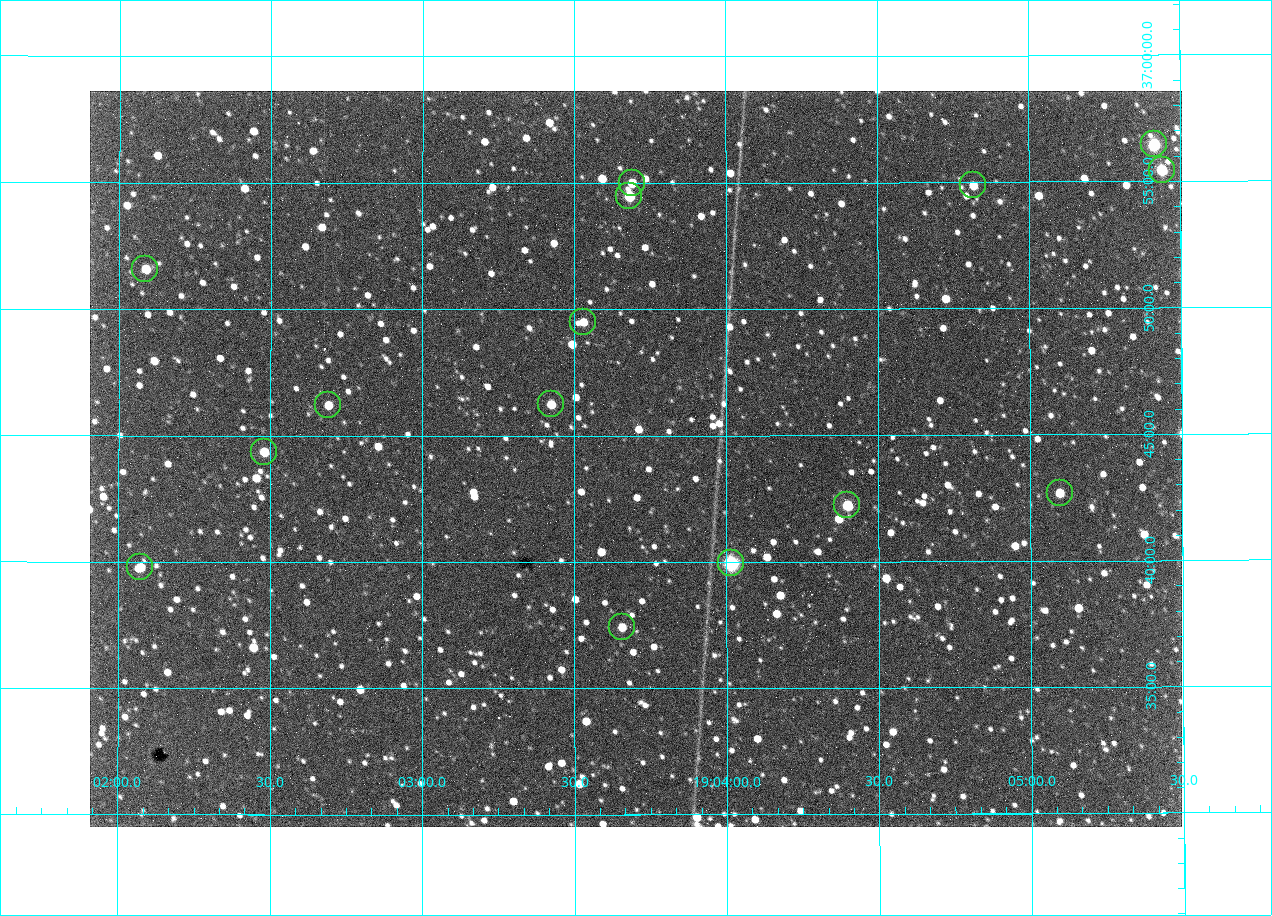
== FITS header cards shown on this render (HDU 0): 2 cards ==
NAXIS1  =                 1092 /fastest changing axis
NAXIS2  =                  736 /next to fastest changing axis

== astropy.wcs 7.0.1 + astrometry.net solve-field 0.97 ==
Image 1092 x 736 px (HDU 0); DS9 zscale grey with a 90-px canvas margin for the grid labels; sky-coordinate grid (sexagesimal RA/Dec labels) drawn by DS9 from the SOLVED WCS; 15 Tycho-2 reference stars matched to detected sources circled (green)
Header WCS: none
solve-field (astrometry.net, Tycho-2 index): SOLVED blind (the file carries no WCS)
Solved WCS: RA---TAN-SIP/DEC--TAN-SIP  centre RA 19:03:42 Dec +36:44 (285.93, +36.73 deg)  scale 2.37 arcsec/px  FOV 43.2' x 29.1'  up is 0 deg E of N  parity flipped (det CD > 0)
(file carries no celestial WCS; the grid is the blind solution)
Tycho-2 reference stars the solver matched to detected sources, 15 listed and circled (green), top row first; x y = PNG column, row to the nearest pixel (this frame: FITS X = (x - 90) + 1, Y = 736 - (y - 91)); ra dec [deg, ICRS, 3 dp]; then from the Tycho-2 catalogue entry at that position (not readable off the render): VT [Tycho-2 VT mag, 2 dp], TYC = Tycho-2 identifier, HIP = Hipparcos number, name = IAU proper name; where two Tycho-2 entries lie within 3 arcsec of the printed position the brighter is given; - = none
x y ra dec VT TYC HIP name
1154 144 286.353 +36.941 8.32 2652-644-1 93748 -
1162 170 286.360 +36.924 9.83 2652-14-1 - -
632 183 285.922 +36.917 10.48 2652-1249-1 - -
973 185 286.204 +36.915 10.94 2652-350-1 - -
629 196 285.920 +36.908 9.57 2652-218-1 - -
145 269 285.522 +36.860 10.88 2651-1921-1 - -
583 322 285.882 +36.825 10.95 2652-329-1 - -
551 404 285.856 +36.771 11.11 2652-1253-1 - -
328 405 285.672 +36.770 11.14 2651-2527-1 - -
264 452 285.620 +36.739 11.03 2651-1906-1 - -
1060 493 286.274 +36.711 10.88 2652-1070-1 - -
847 505 286.100 +36.704 10.14 2652-1649-1 - -
731 563 286.004 +36.666 8.52 2652-1368-1 - -
140 567 285.518 +36.663 10.71 2651-2245-1 - -
622 627 285.914 +36.624 11.11 2652-845-1 - -